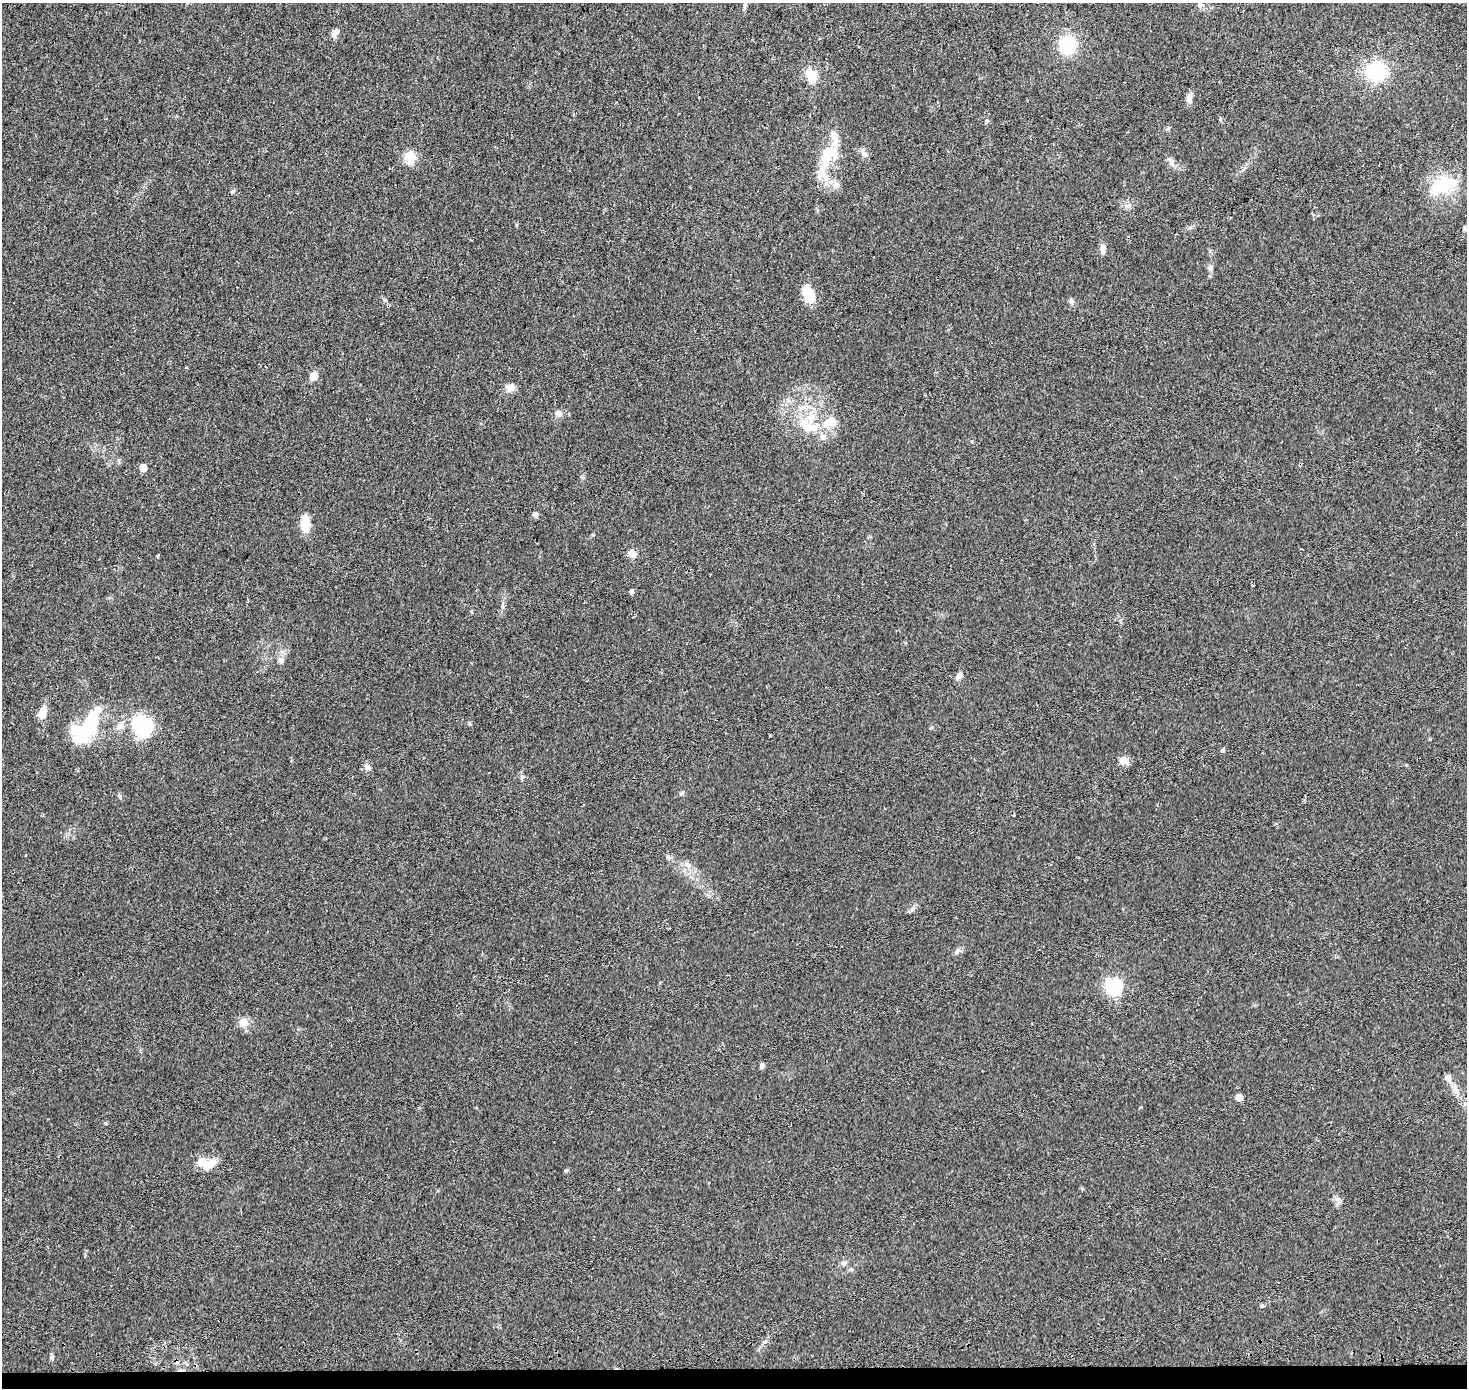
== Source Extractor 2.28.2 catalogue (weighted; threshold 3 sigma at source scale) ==
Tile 8 of 3 x 3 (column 2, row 3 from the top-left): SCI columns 1473-2937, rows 288-1673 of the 4401 x 4707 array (HDU 1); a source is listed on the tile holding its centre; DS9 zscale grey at full resolution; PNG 1469 x 1390 px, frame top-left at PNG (2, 3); no overlay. Shown black and unused: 1% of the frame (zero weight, under 2 of 3 exposures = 2% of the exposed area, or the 3 px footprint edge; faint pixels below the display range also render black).
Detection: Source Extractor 2.28.2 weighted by HDU 2 'WHT'; one run over the whole footprint, this tile lists its part. Background 0.0468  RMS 0.0074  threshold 0.0335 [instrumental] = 3 sigma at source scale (4.5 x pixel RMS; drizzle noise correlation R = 1.50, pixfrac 1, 0.0396/0.0396 arcsec/px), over >= 5 px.
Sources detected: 64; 3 inside a brighter object's white glare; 1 cosmic-ray / hot-pixel residue — not listed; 7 inside a brighter listed object's ellipse — not listed separately; the other 53 listed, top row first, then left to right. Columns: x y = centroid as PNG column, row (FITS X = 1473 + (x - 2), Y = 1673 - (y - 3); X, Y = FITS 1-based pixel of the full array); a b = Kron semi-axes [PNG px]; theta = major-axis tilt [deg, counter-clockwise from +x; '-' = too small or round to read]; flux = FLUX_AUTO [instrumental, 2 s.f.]
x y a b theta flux
1200 5 7 7 - 2.6
744 6 10 4 85 1.5
336 33 10 8 43 3
1067 45 16 14 85 37
1376 71 20 18 -5 46
811 75 19 12 -71 11
1189 98 13 7 78 4.4
986 121 5 4 - 1.1
864 153 13 6 -50 3.1
827 155 53 15 74 33
410 156 15 14 - 9.8
1171 162 13 5 -59 3
836 184 12 8 -48 4.7
1443 184 26 25 - 30
233 191 8 4 36 1.1
1464 228 5 5 - 1.3
1103 249 12 6 88 4.1
1210 268 9 7 87 2.4
808 294 21 11 -73 16
1071 301 9 6 -58 2.1
313 376 9 7 58 6.2
510 388 12 9 7 5.4
558 413 10 8 -43 3.4
831 422 18 14 19 14
809 426 41 13 -30 24
143 468 5 5 - 7.5
535 515 6 5 - 3
305 525 19 9 88 12
632 554 10 9 - 4.7
158 555 3 3 - 1.1
1253 586 3 3 - 1
631 592 5 5 - 2
281 660 10 7 -44 2.8
959 676 11 7 45 3.3
42 713 15 8 69 8.3
143 726 14 12 -36 88
88 728 40 28 21 45
1223 750 5 5 - 1.2
1124 761 12 9 -18 5.2
367 767 9 8 - 3
687 864 10 6 -33 3
912 909 8 5 46 1.9
957 952 9 5 63 1.9
1113 986 7 7 - 160
243 1022 13 11 85 6
762 1066 7 5 83 1.9
1448 1078 10 7 -50 4.1
1456 1092 14 6 -72 4.3
1239 1097 5 5 - 7.1
106 1123 5 3 - 0.76
203 1163 21 10 -29 11
1338 1201 13 6 -84 2.9
843 1263 8 6 0 2.1
Unlisted compact peaks at least as high as the median listed source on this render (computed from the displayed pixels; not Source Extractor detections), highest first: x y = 51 1357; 566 1170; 522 777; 470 724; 682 793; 668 857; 1262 1306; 120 796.